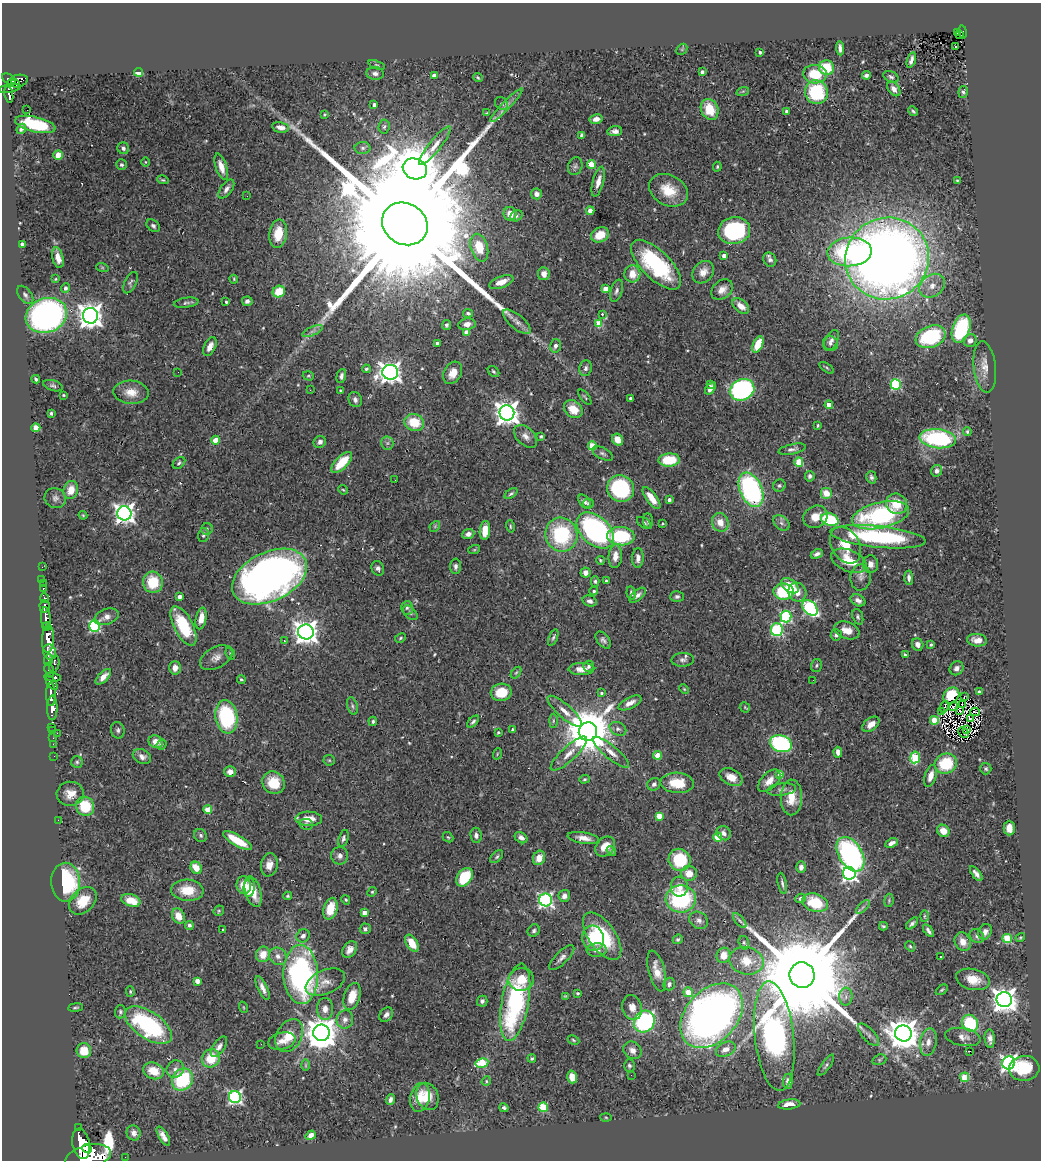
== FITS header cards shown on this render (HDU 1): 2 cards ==
NAXIS1  =                 1039
NAXIS2  =                 1158

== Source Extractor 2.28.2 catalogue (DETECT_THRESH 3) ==
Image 1039 x 1158 px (HDU 1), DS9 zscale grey, 1 PNG px = 1 image px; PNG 1043 x 1162 px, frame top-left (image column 1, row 1158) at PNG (2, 3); each listed source drawn as its Kron ellipse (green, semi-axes under 4 px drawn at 4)
Background 0.702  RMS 0.032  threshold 0.0963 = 3 sigma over >= 5 px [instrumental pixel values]
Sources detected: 543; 3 with non-positive FLUX_AUTO (blend fragments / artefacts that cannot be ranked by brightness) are neither listed nor drawn; of the other 540, the 500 brightest by FLUX_AUTO listed and drawn (40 fainter detections omitted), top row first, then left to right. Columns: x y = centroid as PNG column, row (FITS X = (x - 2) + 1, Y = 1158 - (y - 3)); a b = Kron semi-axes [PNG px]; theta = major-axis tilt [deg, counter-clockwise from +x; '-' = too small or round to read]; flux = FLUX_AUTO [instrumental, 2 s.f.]
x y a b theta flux
957 32 4 2 - 16
963 32 7 4 -80 110
960 34 3 3 - 24
955 46 3 2 - 3.5
840 48 7 4 -85 8.6
682 49 6 4 46 2.7
760 52 3 3 - 5.6
911 60 8 3 72 8
376 65 8 4 -21 3.4
826 68 7 7 - 63
139 72 4 3 - 95
702 72 4 3 - 5.2
375 73 9 6 -5 8.3
815 74 12 9 -5 65
866 75 4 4 - 5.7
434 76 4 4 - 16
891 77 8 5 -23 4.5
478 78 5 3 - 2.7
9 79 7 5 -37 670
18 81 10 6 14 430
16 83 4 3 - 230
10 88 11 4 10 300
894 89 8 5 -53 11
743 91 6 4 18 2.6
816 92 12 11 - 150
963 92 6 4 83 5.3
9 95 8 4 -79 250
501 103 7 6 - 4.4
374 105 4 3 - 9.2
506 105 23 4 46 14
710 109 11 8 -65 59
27 110 2 2 - 920
787 111 4 3 - 8.2
913 111 5 4 - 3.3
487 113 4 3 - 2.2
324 114 3 3 - 2.3
596 119 6 5 - 13
35 124 20 7 -13 120
281 127 8 5 -11 13
384 127 7 5 84 4.4
21 129 5 4 - 5
615 131 7 5 6 9.3
582 135 4 4 - 11
435 146 24 6 52 20
123 148 6 5 - 6
363 148 8 6 0 5.8
58 155 5 4 - 29
145 162 5 3 - 2.1
591 164 4 4 - 69
121 165 5 5 - 4.8
575 166 9 7 70 6.4
221 167 13 5 -72 23
717 167 5 3 - 2.8
415 169 12 10 -22 12000
163 180 6 3 -16 2.9
957 180 3 3 - 2.3
598 182 15 5 75 18
226 189 11 5 54 9.7
668 190 20 15 -27 53
536 194 5 5 - 11
247 196 2 2 - 2.2
590 211 4 4 - 32
510 214 7 6 - 22
516 216 6 5 - 4.5
405 224 23 20 -31 190000
153 226 7 5 -40 5.3
734 231 16 13 10 250
278 234 14 9 82 47
600 235 9 7 28 36
22 244 4 3 - 7.8
479 248 14 8 -74 56
850 252 22 14 4 280
724 256 4 3 - 13
58 258 10 5 -77 19
887 258 42 40 29 3100
770 260 7 6 - 8.2
656 265 32 14 -45 230
102 267 6 4 -19 2.7
703 272 12 9 51 21
544 274 6 6 - 16
632 274 8 8 - 28
55 279 4 3 - 2.3
234 279 4 3 - 2.2
501 282 13 5 22 24
130 283 11 6 64 5.5
932 286 14 10 37 26
65 288 5 4 - 6
605 289 4 4 - 28
722 290 12 9 40 17
616 291 11 6 74 6.6
279 292 6 5 - 46
25 295 10 6 -52 6.7
247 301 5 4 - 7.7
226 302 3 3 - 3.2
186 303 12 5 8 5.9
741 306 9 6 -39 22
468 313 5 4 - 4.6
602 314 4 4 - 2.5
46 315 21 17 20 750
90 316 8 7 - 2100
517 322 17 7 -40 16
467 324 8 6 10 14
599 324 4 4 - 80
447 325 5 4 - 3.8
961 329 15 8 71 170
312 331 11 4 23 7.4
466 332 4 4 - 20
931 337 15 10 21 200
831 340 11 6 61 9.3
970 340 7 6 - 13
437 343 3 3 - 5.6
830 343 8 7 - 6.2
758 344 9 5 66 46
555 346 7 5 75 7.5
210 347 10 5 63 16
985 367 26 11 -84 26
586 368 8 6 76 6.6
826 368 8 3 -35 2.9
366 369 4 3 - 3.7
493 371 6 5 - 4
178 372 2 2 - 2.7
390 372 8 7 - 1500
453 373 12 8 61 26
308 376 6 4 -18 2.8
341 376 7 4 77 6.5
36 379 4 3 - 4.4
896 384 5 5 - 200
710 385 4 3 - 5.1
53 386 10 5 -17 4.9
710 388 7 4 53 10
310 390 3 2 - 2.7
742 390 12 10 23 390
341 391 3 3 - 3.2
131 392 18 11 -3 29
63 395 3 3 - 2.4
585 397 9 3 -51 2.9
630 398 3 3 - 4.2
355 399 8 6 -64 7.3
829 405 4 4 - 34
573 409 10 8 -40 39
51 413 4 3 - 4.1
507 413 7 7 - 2100
414 422 10 8 -18 53
818 425 3 3 - 2.9
36 428 4 4 - 50
967 431 4 3 - 3.3
526 436 14 8 -44 13
541 436 4 3 - 3.1
938 439 18 9 -6 250
216 440 4 4 - 41
617 440 6 5 - 22
320 442 6 5 - 8.1
387 443 6 6 - 6.4
592 446 4 4 - 70
792 449 14 5 12 8.1
602 453 11 5 -27 6.1
669 460 10 6 4 76
342 462 13 6 45 56
799 462 5 4 - 89
179 463 7 5 39 4.2
937 471 6 5 - 8.1
810 476 5 5 - 5.3
871 477 6 5 - 6.3
395 480 3 2 - 2.9
779 486 6 6 - 4.2
621 488 14 13 - 220
71 490 9 7 74 29
343 490 5 4 - 2.4
751 490 18 11 -67 380
826 493 6 6 - 31
511 494 7 4 36 3.8
55 498 11 9 -28 9.4
651 498 13 5 -53 29
669 500 4 3 - 7.2
585 502 8 5 -51 6.5
588 503 5 5 - 3.4
896 504 11 10 - 43
124 513 7 7 - 1300
83 515 4 3 - 2.2
880 515 29 13 13 300
815 517 13 10 32 27
830 519 9 6 -18 140
648 521 7 5 -83 5
720 522 9 8 - 26
644 523 8 5 -33 4.6
662 523 3 3 - 2.3
781 523 9 6 -41 8.8
435 526 6 4 47 3.2
510 526 6 4 -75 3.2
207 529 6 5 - 4
485 530 9 5 83 33
595 530 22 14 -42 430
468 534 6 5 - 9.1
203 535 7 5 78 4.4
561 535 17 16 - 180
621 536 14 9 -4 130
878 537 48 10 -6 290
846 545 20 14 -61 48
474 550 6 4 18 2.5
817 554 6 4 28 7.3
615 556 12 6 86 19
638 558 10 5 89 12
600 560 4 3 - 2.9
849 561 19 10 -23 60
870 564 9 8 - 13
455 566 7 5 89 6.7
42 567 2 2 - 6.6
378 568 7 6 - 7.3
586 573 5 5 - 14
269 577 40 24 26 1400
860 578 13 10 86 13
909 578 7 4 -87 7.7
42 579 3 2 - 20
595 581 5 4 - 4
606 581 3 3 - 3.3
153 582 10 10 - 73
43 584 2 2 - 5.4
790 586 10 6 -35 43
43 588 3 3 - 42
594 591 4 4 - 4.4
784 592 10 8 -5 130
797 592 10 8 -62 20
631 593 7 4 -76 5.4
638 595 10 5 41 7.5
180 596 4 3 - 12
677 596 7 5 2 5.6
45 598 4 3 - 160
858 600 8 5 -28 9.9
590 601 7 5 -17 7.4
45 606 6 5 - 350
407 608 7 6 - 5.7
810 608 9 6 -46 370
410 613 9 5 -45 5.7
786 616 6 5 - 250
107 617 12 7 21 14
858 617 8 5 -69 4.5
46 618 11 5 -86 1500
201 619 11 5 80 28
47 626 4 3 - 680
95 626 5 5 - 250
183 626 21 9 -63 110
777 629 6 6 - 200
847 630 13 8 -20 23
306 632 8 7 - 2000
836 635 6 5 - 6.5
400 638 6 4 29 2.8
553 638 9 4 69 4.5
48 639 14 6 87 3400
603 640 10 6 -51 7.1
977 640 10 6 -6 16
284 641 3 2 - 2.4
918 645 6 5 - 10
931 645 4 3 - 3.3
50 652 8 6 -64 1700
230 654 6 4 -69 2.9
905 655 4 3 - 3.4
216 658 17 10 29 18
48 660 6 3 83 520
683 660 11 7 2 8.2
54 664 9 5 79 320
816 665 6 5 - 3.9
588 666 5 5 - 4.7
175 668 7 5 87 13
957 668 7 6 - 9.9
581 669 13 6 0 21
49 670 7 4 -72 600
516 673 7 4 52 3
53 677 8 4 -8 700
103 677 10 5 46 18
241 680 4 3 - 2.9
813 680 3 2 - 3.3
51 683 8 4 -54 530
684 689 5 3 - 2.2
501 692 10 8 10 47
979 692 4 3 - 10
601 693 3 3 - 3.4
51 695 11 5 -89 1500
951 695 9 7 45 72
964 697 4 2 - 2.1
630 703 12 5 27 16
962 705 3 2 - 2.5
352 706 9 5 -77 5.4
745 707 5 4 - 2.7
944 707 6 2 73 4.7
954 707 4 3 - 4.2
52 708 12 5 90 1900
565 711 22 7 -42 21
960 711 3 2 - 2.6
942 712 3 2 - 3.2
975 712 5 2 - 2.3
226 717 17 11 -81 210
970 718 3 2 - 2.3
934 720 4 4 - 60
373 721 5 4 - 4.1
553 721 7 3 89 3.2
473 722 7 4 48 4.7
871 724 9 6 38 17
52 727 2 2 - 13
618 729 9 6 -26 7.7
966 729 3 2 - 2.2
118 730 8 6 -77 6
512 730 3 3 - 4.5
53 731 2 2 - 18
498 732 3 3 - 3.2
588 732 9 9 - 12000
57 733 2 2 - 47
963 733 6 2 -45 3.1
53 738 2 2 - 16
156 742 7 6 - 21
53 744 2 2 - 12
161 744 5 4 - 3.4
781 744 11 8 -21 310
611 752 23 6 -39 21
838 752 5 4 - 11
497 754 6 3 72 2.2
569 754 24 7 43 24
657 755 4 4 - 50
54 756 2 2 - 13
142 757 9 7 -26 11
915 757 6 5 - 120
329 760 6 5 - 3.4
77 762 6 6 - 4.2
946 764 11 10 - 88
986 769 6 5 - 4
230 772 6 5 - 13
780 774 4 4 - 19
930 776 11 5 73 20
731 777 12 8 -28 22
584 779 5 4 - 2.9
769 781 14 8 46 18
273 783 12 10 -46 52
677 783 16 10 -4 59
654 784 7 6 - 7.6
782 789 14 6 7 9.2
70 794 13 12 - 23
791 797 18 10 88 42
85 806 10 9 - 81
208 809 4 4 - 58
659 816 4 4 - 43
309 819 13 7 -2 33
58 820 3 2 - 4.4
306 824 7 5 -12 4.6
1009 828 7 5 -90 19
943 831 6 5 - 24
724 833 8 6 -46 10
200 835 7 6 - 5.1
476 835 7 5 -83 7.8
448 837 6 4 -41 3.2
718 837 4 4 - 67
343 838 9 5 73 5.8
521 838 7 5 -35 9.6
583 838 16 5 -9 18
237 841 16 5 -30 61
891 843 6 4 25 9.5
605 846 11 8 47 23
611 851 5 3 - 3.1
850 854 19 11 -58 430
340 856 9 8 - 9.7
497 857 8 4 45 3.9
539 858 7 6 - 23
680 860 11 10 - 110
269 865 12 8 79 20
801 867 6 5 - 9.6
196 868 6 5 - 35
689 873 8 7 - 28
849 873 6 6 - 660
976 874 9 4 -52 8.7
464 877 10 7 54 97
66 882 19 14 -88 210
782 883 11 4 -79 5.6
244 885 9 7 -82 35
249 887 9 5 82 24
679 887 10 8 89 18
187 890 16 10 -4 54
253 892 16 8 -75 42
372 892 5 4 - 2.7
288 896 4 3 - 3.1
564 896 6 5 - 11
800 898 5 4 - 5.3
681 899 15 13 -2 220
131 900 10 6 -19 43
346 900 5 4 - 3
546 900 6 6 - 560
889 900 7 4 81 3.7
83 901 15 11 45 52
815 903 13 8 -16 89
863 907 9 3 45 4.7
330 909 11 7 74 44
219 911 6 5 - 3.1
364 913 4 4 - 28
178 916 8 6 -61 26
924 916 6 4 89 3.2
699 920 10 8 -34 10
740 921 9 3 -50 4.7
912 923 7 4 42 5.9
189 925 4 4 - 6.7
883 926 4 2 - 2.9
365 929 5 5 - 5.4
223 930 3 3 - 2.9
534 931 6 5 - 4.6
928 931 7 3 -55 6.8
985 932 8 6 62 11
303 936 7 6 - 8.4
602 936 27 13 -55 150
977 936 8 6 -43 7.2
1020 937 5 3 - 2.7
593 938 13 11 -76 71
1007 938 4 4 - 100
678 939 5 4 - 3.8
963 942 10 8 -68 20
412 943 9 5 -58 40
744 943 7 5 -74 3.9
910 946 5 4 - 3
350 950 9 6 55 14
597 950 10 7 4 10
263 954 8 7 - 28
723 955 8 7 - 22
278 956 9 8 - 12
941 957 3 2 - 2.4
562 958 16 6 45 11
746 961 17 13 -14 45
657 971 21 8 -75 31
301 974 29 17 -88 530
802 975 13 12 - 86000
521 979 13 11 12 39
973 979 17 10 -13 36
197 981 4 4 - 19
325 982 21 12 23 24
669 984 6 5 - 8.1
263 988 13 5 -65 12
942 990 7 4 37 3.2
130 992 5 4 - 2.9
688 992 5 4 - 38
578 993 3 3 - 2.9
352 996 14 8 72 34
565 996 4 4 - 2.1
846 997 9 6 88 9.4
1004 999 7 7 - 2200
482 1001 5 5 - 6.6
515 1002 39 13 80 360
243 1007 6 3 -71 2.3
632 1007 12 10 -75 19
75 1008 7 2 7 3
325 1009 11 8 -88 16
120 1012 6 5 - 4.5
386 1015 8 6 50 10
712 1016 37 26 48 1400
345 1019 9 8 - 11
644 1021 11 10 - 280
970 1023 9 7 -52 130
148 1025 27 13 -34 270
321 1033 8 8 - 4600
903 1033 8 8 - 4000
868 1035 14 6 -47 10
289 1036 17 12 59 37
774 1036 55 19 -84 780
963 1037 18 9 -10 18
990 1039 9 5 -86 12
573 1040 6 4 -28 3.2
282 1041 14 8 14 18
928 1042 14 8 80 19
261 1044 2 2 - 23
219 1047 12 5 55 9.9
726 1049 10 7 24 17
632 1050 10 8 -41 13
84 1051 7 7 - 42
970 1051 3 2 - 32
211 1058 9 8 - 54
532 1058 4 3 - 4.1
879 1060 7 5 18 4
482 1063 6 4 11 83
1009 1063 6 6 - 810
306 1065 6 4 90 2.2
826 1065 13 4 54 5.5
629 1066 6 5 - 4.8
1024 1068 15 12 5 94
175 1069 9 8 - 10
153 1071 11 8 -22 36
631 1075 2 2 - 2.5
572 1077 6 5 - 31
965 1077 5 4 - 70
182 1080 11 10 - 150
486 1081 5 4 - 2.9
788 1081 7 5 87 13
427 1096 14 10 -68 34
235 1097 6 6 - 460
420 1097 14 9 79 33
390 1099 6 4 69 8
789 1104 11 5 7 22
543 1107 5 4 - 93
504 1108 4 4 - 4.8
606 1117 5 3 - 2.2
78 1128 3 3 - 81
134 1133 7 7 - 9.5
311 1135 5 4 - 11
163 1136 11 4 -59 13
81 1144 15 8 -79 5200
87 1149 5 4 - 1100
88 1157 23 12 15 7100
125 1157 2 2 - 9.6
At the frame edge (FLAGS 8, measured only in part): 1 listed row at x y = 88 1157
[40 fainter detections neither listed nor drawn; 3 non-positive-flux detections neither listed nor drawn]